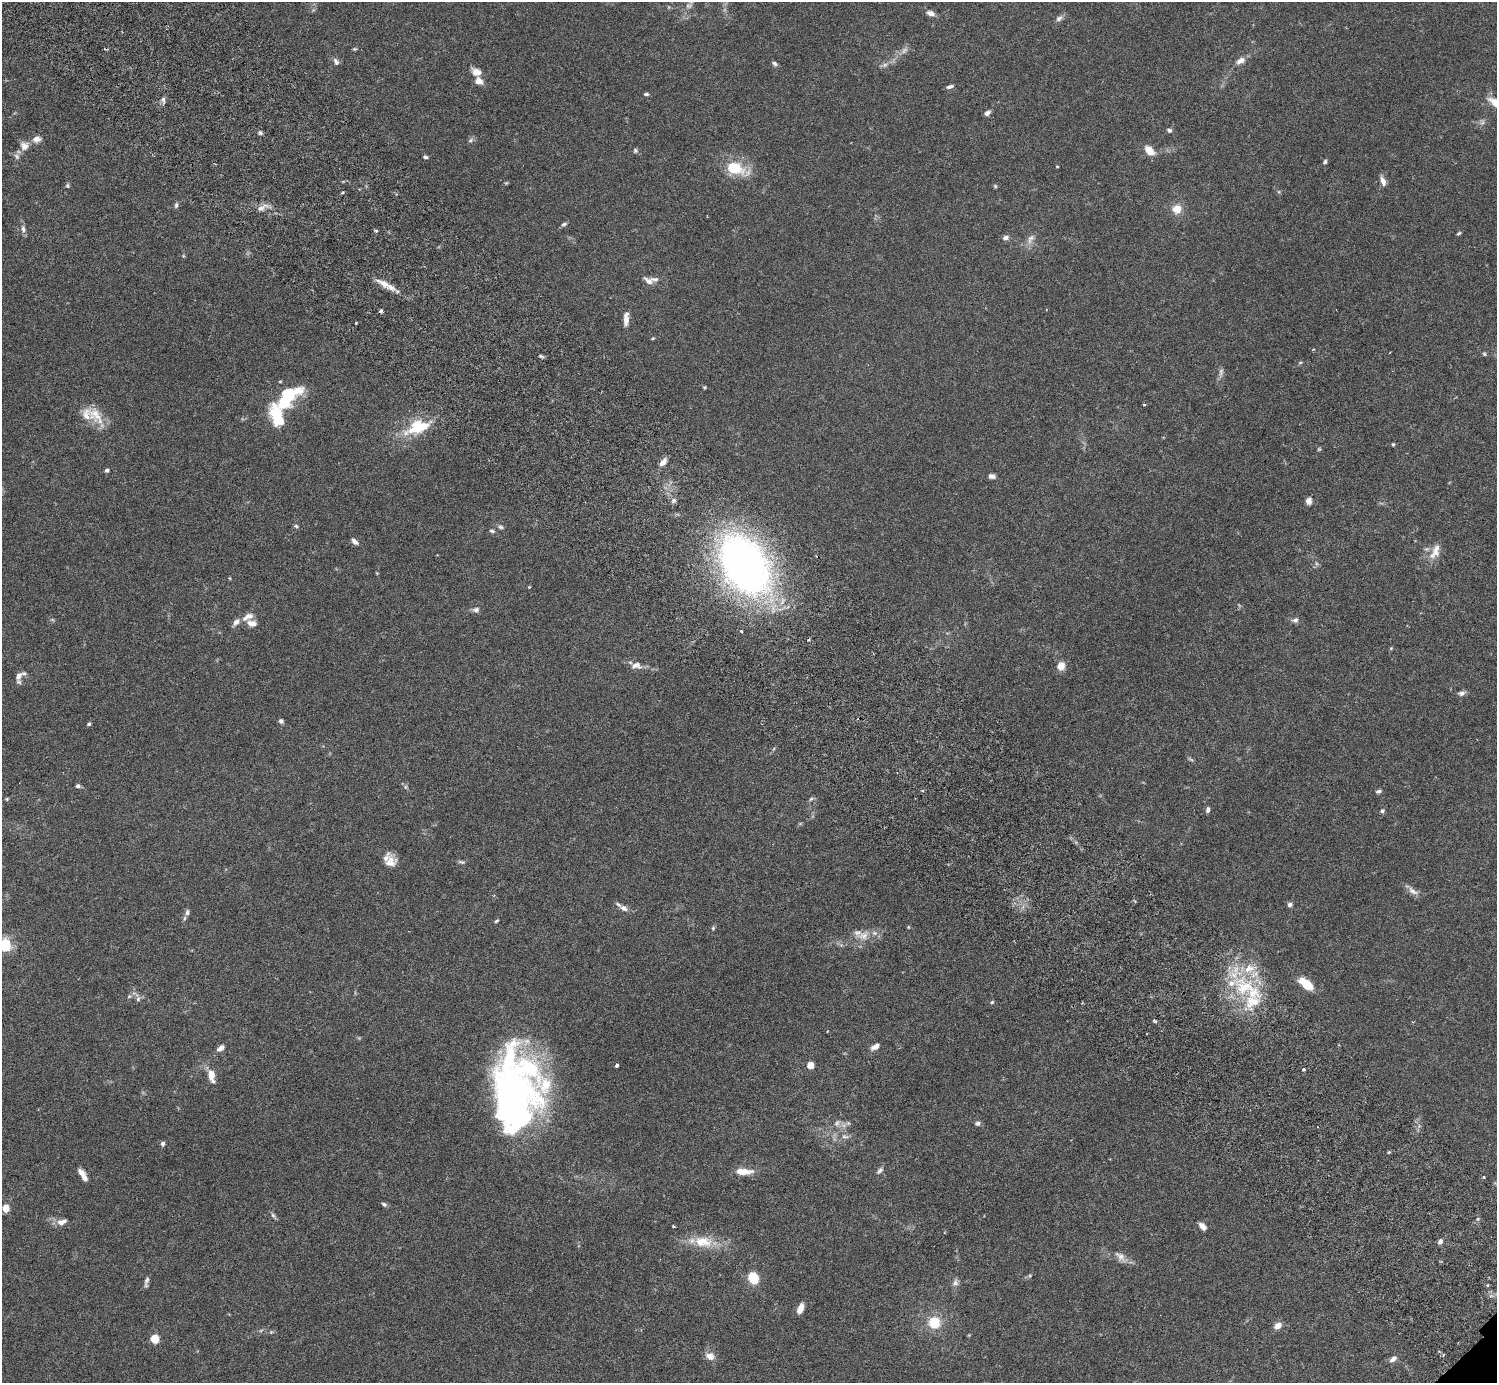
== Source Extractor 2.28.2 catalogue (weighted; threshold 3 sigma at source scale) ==
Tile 11 of 4 x 4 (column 3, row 3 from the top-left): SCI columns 3036-4530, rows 1587-2967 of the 6074 x 6074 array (HDU 1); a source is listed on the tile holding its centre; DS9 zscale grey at full resolution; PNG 1499 x 1385 px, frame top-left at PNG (2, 2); no overlay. Shown black and unused: <1% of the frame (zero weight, under 3 of 6 exposures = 3% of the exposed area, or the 3 px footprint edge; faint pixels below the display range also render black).
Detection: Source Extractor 2.28.2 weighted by HDU 2 'WHT'; one run over the whole footprint, this tile lists its part. Background 0.0198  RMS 0.002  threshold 0.00834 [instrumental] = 3 sigma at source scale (4.09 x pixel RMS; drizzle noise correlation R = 1.36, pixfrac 0.8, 0.05/0.05 arcsec/px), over >= 5 px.
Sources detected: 161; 2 too faint to see at this stretch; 2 inside a brighter object's white glare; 1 cosmic-ray / hot-pixel residue — not listed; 14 inside a brighter listed object's ellipse — not listed separately; the other 142 listed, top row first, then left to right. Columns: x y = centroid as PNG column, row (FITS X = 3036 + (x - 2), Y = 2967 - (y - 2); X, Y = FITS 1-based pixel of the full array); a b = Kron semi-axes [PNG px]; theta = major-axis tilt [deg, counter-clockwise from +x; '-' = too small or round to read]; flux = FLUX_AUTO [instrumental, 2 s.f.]
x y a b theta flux
930 13 9 5 -16 0.97
1059 18 10 6 33 0.63
354 49 5 4 - 0.22
904 50 11 6 46 0.75
1240 61 13 7 32 1.1
336 62 10 7 -64 0.66
774 63 7 5 -44 0.43
885 65 8 6 21 0.57
476 72 12 8 -22 1.5
479 81 9 8 - 1.3
950 86 8 4 17 0.51
646 94 6 4 -2 0.34
163 100 9 5 -72 0.54
1495 102 14 7 -36 2.3
987 113 6 5 - 0.7
1482 122 7 5 60 0.48
1169 130 6 5 - 0.46
260 133 5 5 - 0.36
37 139 11 8 10 1.2
470 140 8 5 28 0.42
24 146 12 11 - 1.5
635 150 7 6 - 0.35
1149 150 12 8 -49 2.3
17 156 8 6 -64 0.54
425 157 6 3 -3 0.34
1325 162 6 5 - 0.37
1057 166 3 3 - 0.15
736 168 28 15 -19 6.4
1383 181 12 6 -71 1
506 183 5 4 - 0.21
67 186 6 5 - 0.29
995 186 5 5 - 0.25
342 193 3 3 - 0.33
176 205 8 4 75 0.39
262 207 16 7 29 1.1
1177 209 7 6 - 3.3
564 224 8 4 16 0.39
23 229 11 6 -78 0.7
376 231 4 3 - 0.33
1459 233 6 4 28 0.25
1005 238 8 6 17 0.7
1031 239 15 8 61 1.2
649 281 12 7 -36 1.1
384 284 23 7 -28 2.3
381 311 4 4 - 0.4
626 319 15 6 87 1.5
653 338 5 3 - 0.2
1313 349 5 3 - 0.18
541 356 9 3 -33 0.31
1300 363 6 4 20 0.23
1221 372 14 5 81 0.7
705 387 5 3 - 0.19
284 402 24 17 25 7.4
1144 404 4 3 - 0.19
95 415 29 16 -50 4
418 427 28 14 19 8.3
1393 444 4 4 - 0.25
663 462 10 6 50 1.4
107 470 5 4 - 0.44
992 476 9 6 -10 0.68
674 500 6 6 - 0.55
1309 501 9 7 80 0.86
296 526 6 5 - 0.32
501 527 7 5 -17 0.39
492 531 7 4 -15 0.35
355 542 10 5 -38 0.64
1436 550 21 10 77 2.1
745 565 44 28 -58 150
529 587 4 4 - 0.15
476 610 9 7 14 0.63
249 616 12 7 -8 1
1295 620 8 7 - 0.6
236 622 11 7 53 0.87
252 623 11 7 -8 1.4
741 631 3 3 - 0.25
1391 648 5 4 - 0.19
636 665 15 10 -5 1.4
1061 666 7 6 - 2.5
19 676 12 7 70 1
1461 693 9 6 11 0.63
281 721 6 5 - 0.47
89 724 5 4 - 0.31
1191 759 9 3 -29 0.29
78 786 5 4 - 0.55
405 787 6 4 71 0.26
1378 791 6 4 13 0.48
7 799 5 4 - 0.21
811 799 6 5 - 0.34
1208 810 6 4 78 0.48
1382 811 6 5 - 0.36
390 862 16 13 86 2
461 862 10 5 -9 0.37
1413 891 18 7 -31 1.2
1290 904 6 5 - 0.53
624 908 9 7 -29 1
187 912 9 6 76 0.62
496 921 5 3 - 0.24
908 927 5 3 - 0.17
713 928 6 4 47 0.26
863 936 17 11 13 2.2
5 945 6 5 - 35
1306 984 14 7 -38 5.2
1245 987 31 25 -17 13
138 998 11 5 -77 0.62
992 1002 5 5 - 0.24
1155 1021 6 4 -28 0.29
875 1046 10 5 31 1.1
221 1048 9 5 36 0.98
617 1065 4 3 - 0.43
810 1065 6 6 - 1.5
1303 1070 4 3 - 0.4
211 1074 11 7 -84 2
514 1098 84 43 -87 79
837 1123 11 7 52 0.84
848 1123 6 6 - 0.35
978 1123 7 6 - 0.47
845 1136 11 5 -11 0.78
163 1144 5 5 - 0.54
880 1170 11 5 48 0.55
744 1171 21 8 -1 2.4
83 1175 15 5 -60 1.5
1484 1177 3 3 - 0.23
384 1204 7 5 -28 0.41
6 1208 7 6 - 2.2
273 1215 9 5 -47 0.42
62 1222 14 7 19 1.3
673 1226 3 2 - 0.21
1202 1226 9 5 -48 1.2
1440 1241 7 5 53 0.56
703 1242 27 15 -6 4.8
1120 1257 19 8 -45 1.3
1030 1276 5 5 - 0.25
753 1278 9 7 -56 6
147 1280 11 6 63 0.62
955 1283 9 8 - 0.7
800 1309 11 6 71 1.7
934 1323 14 14 - 4.3
1278 1326 9 7 33 1.3
271 1332 5 5 - 0.23
155 1339 5 5 - 7.6
710 1356 12 10 -22 1.3
1393 1359 10 6 38 0.86
Overlapping masked pixels (flux is a lower limit): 1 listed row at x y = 745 565
Isophote crosses this tile's border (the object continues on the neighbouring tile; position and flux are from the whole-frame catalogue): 2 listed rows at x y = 1495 102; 5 945